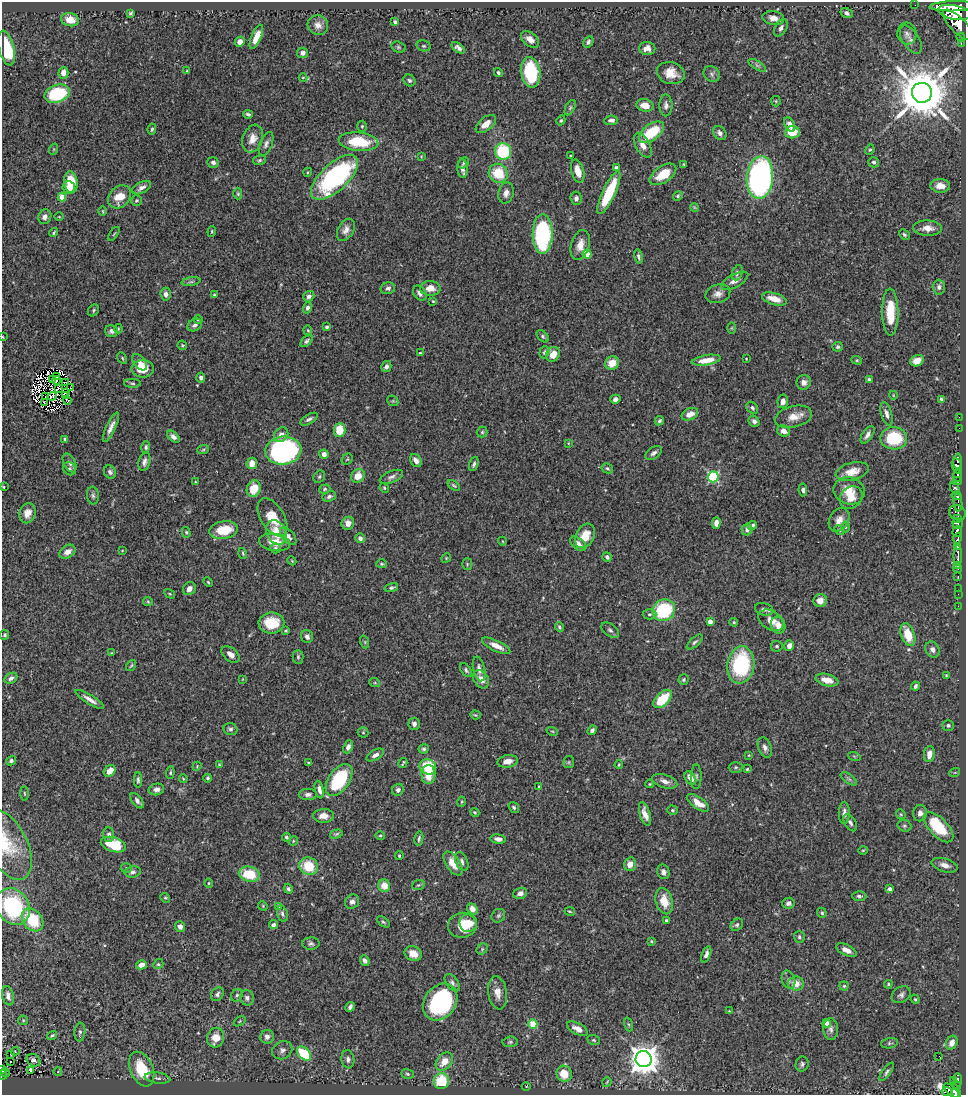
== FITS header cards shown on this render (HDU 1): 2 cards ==
NAXIS1  =                  964
NAXIS2  =                 1093

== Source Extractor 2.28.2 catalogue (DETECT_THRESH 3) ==
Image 964 x 1093 px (HDU 1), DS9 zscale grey, 1 PNG px = 1 image px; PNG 968 x 1097 px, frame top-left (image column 1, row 1093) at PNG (2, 2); each listed source drawn as its Kron ellipse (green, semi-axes under 4 px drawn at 4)
Background 0.755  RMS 0.026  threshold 0.0782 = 3 sigma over >= 5 px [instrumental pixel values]
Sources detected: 479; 6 with non-positive FLUX_AUTO (blend fragments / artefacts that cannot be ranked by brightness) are neither listed nor drawn; the other 473 listed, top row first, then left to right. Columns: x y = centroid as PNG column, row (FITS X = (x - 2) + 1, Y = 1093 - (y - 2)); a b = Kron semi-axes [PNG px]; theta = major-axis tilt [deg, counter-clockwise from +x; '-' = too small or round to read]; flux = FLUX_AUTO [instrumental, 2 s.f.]
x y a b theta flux
915 5 2 2 - 6.7
953 6 24 5 2 3600
954 12 17 7 -11 4200
131 13 4 3 - 2.7
847 13 6 4 -33 4.8
773 18 11 7 -7 12
70 20 9 6 -14 24
395 22 4 4 - 4.7
318 25 10 9 - 12
958 25 20 7 -45 3500
781 28 9 6 59 6.9
907 34 11 9 -84 8
256 37 13 5 67 20
961 37 4 3 - 190
530 39 10 6 -39 12
911 40 16 8 -57 9.6
240 42 5 5 - 8
588 42 6 4 60 4.2
961 44 3 2 - 70
424 46 7 5 -13 2.8
398 47 7 5 -16 3.3
6 48 18 7 -76 70
458 48 7 4 -38 6.1
647 48 8 6 -1 9.9
303 53 6 5 - 7
757 65 10 4 -30 4.2
187 71 4 2 - 1.4
531 72 15 9 -81 120
63 73 6 5 - 11
498 73 4 4 - 3
671 73 14 11 -16 25
712 74 8 7 - 5.5
303 77 4 3 - 1.4
409 80 6 5 - 3.6
922 93 10 10 - 11000
57 94 13 8 18 110
776 101 5 5 - 1.9
645 105 8 6 -14 21
666 105 11 6 -90 6.8
570 108 8 4 64 3.4
248 114 4 3 - 3.4
561 120 5 4 - 2.7
611 120 7 4 5 6.1
486 124 12 6 39 17
790 124 8 5 -62 12
362 126 5 4 - 2.5
152 129 5 4 - 3
651 132 14 8 36 72
792 132 7 6 - 34
720 133 7 6 - 6.7
253 139 14 10 70 18
358 142 20 9 -5 73
266 144 12 6 68 7
643 145 13 7 -61 16
54 149 6 3 71 1.9
870 150 5 4 - 2.4
503 152 8 8 - 110
421 156 4 3 - 1.4
571 156 2 2 - 1.5
260 160 6 5 - 3.2
213 162 6 5 - 6
874 162 5 5 - 4
463 163 6 5 - 2.8
684 164 3 2 - 1.4
616 168 4 4 - 7.6
462 169 9 5 -85 8.1
578 171 12 6 -75 21
308 172 5 3 - 1.5
498 173 10 9 - 55
663 174 15 8 34 39
334 177 29 13 43 310
760 177 21 13 84 550
71 182 11 7 -82 46
940 186 10 7 -3 17
69 187 6 6 - 16
142 187 10 5 28 7.7
506 193 10 7 75 10
609 193 23 6 65 84
238 194 6 4 90 2.5
678 196 5 4 - 2.6
62 197 4 4 - 28
119 197 13 10 45 29
576 198 6 5 - 5.6
136 200 5 5 - 2.9
694 207 4 3 - 1.7
103 211 5 3 - 1.6
45 217 7 6 - 7.3
59 217 5 3 - 1.3
927 228 14 7 -2 15
346 230 12 7 60 10
212 231 5 3 - 1.8
54 233 4 3 - 2.2
114 234 8 3 56 1.8
543 234 20 10 89 240
904 235 6 4 -44 3.4
580 245 15 9 74 19
587 254 4 4 - 55
638 256 7 4 -79 4.8
737 273 8 5 69 6.2
735 281 15 6 28 11
191 282 9 4 11 3.3
939 287 7 6 - 6.2
388 288 7 5 12 5.6
430 288 10 7 -2 16
420 293 8 6 -52 6.5
166 294 6 5 - 7.9
718 294 12 9 17 12
214 295 4 3 - 1.7
309 296 6 5 - 6.4
774 299 13 6 -16 24
433 301 4 3 - 1.7
307 308 5 4 - 5.9
94 310 6 5 - 3.1
890 312 23 8 -89 52
198 320 5 3 - 1.6
195 325 7 5 31 6
327 327 4 3 - 3.2
732 328 6 4 89 1.8
118 329 5 4 - 2.3
308 330 5 4 - 1.8
111 331 6 6 - 6
543 336 7 4 -46 3.4
3 337 4 3 - 1.4
307 341 7 4 42 4.2
182 345 5 4 - 2.4
838 347 5 5 - 2.9
544 352 6 5 - 3.7
420 353 4 4 - 2.2
553 354 8 6 54 18
122 358 6 4 -62 2.4
746 359 3 2 - 1.3
706 360 14 5 9 24
857 360 5 4 - 2.4
917 361 7 5 27 18
140 362 9 5 -51 8.9
612 363 7 6 - 24
386 367 5 5 - 5.7
143 369 11 8 1 38
57 376 3 2 - 2.1
201 378 5 4 - 4.5
53 379 4 2 - 0.98
869 379 4 3 - 3
56 380 4 2 - 1
804 382 7 7 - 7.8
65 383 2 2 - 1.2
132 383 8 4 -2 3.2
59 388 3 2 - 1.1
71 388 2 2 - 1.2
65 392 3 2 - 0.32
66 395 4 2 - 0.62
893 395 4 2 - 1.3
52 396 4 2 - 0.84
46 397 3 2 - 2.7
615 399 5 4 - 7.1
941 399 4 3 - 2.8
67 400 5 2 - 1.5
393 401 6 4 -43 2.4
783 401 7 5 80 7.2
44 403 3 2 - 2.6
752 408 7 5 -46 4
690 414 9 5 25 17
887 414 12 5 -75 8.1
793 417 19 10 14 21
959 417 2 2 - 8.9
309 419 10 4 30 5.5
659 421 5 4 - 3.3
754 421 6 5 - 5.3
111 427 16 4 65 11
959 428 2 2 - 8.3
340 430 7 6 - 36
783 431 6 5 - 13
482 432 5 5 - 2.7
281 435 8 6 50 10
867 435 10 5 56 7.6
173 437 7 4 -42 6.8
894 438 13 11 -2 83
65 439 4 3 - 2.6
568 443 4 2 - 1.1
146 447 6 4 74 3.7
203 450 6 4 19 2.3
283 451 18 14 7 370
653 453 9 5 35 6
324 454 5 4 - 8.7
347 459 6 5 - 2.7
416 461 7 5 -55 9.5
958 461 7 3 88 370
144 462 9 5 74 7
69 463 10 5 -62 6.1
252 463 6 5 - 18
474 464 7 4 71 4.1
957 466 8 4 -77 890
607 468 6 5 - 2.9
70 469 7 6 - 4.1
852 471 17 9 15 24
110 472 7 5 -55 4.6
358 476 7 6 - 22
957 476 6 3 88 740
319 477 7 5 58 3.3
391 477 12 5 22 6.6
713 477 5 5 - 190
957 481 4 3 - 130
195 482 3 3 - 1.7
454 485 7 4 -36 3
3 487 3 2 - 1.7
384 488 5 4 - 2.2
955 488 6 4 -64 340
254 489 8 6 65 34
325 489 6 4 17 2.7
803 490 6 4 -82 4.9
849 491 16 13 -20 25
93 495 9 6 -85 4.7
329 496 7 5 21 4.9
957 496 5 3 - 170
851 498 12 10 46 18
958 502 9 4 -85 220
27 513 10 8 71 15
957 513 8 7 - 480
272 517 21 11 -58 33
958 519 3 2 - 120
839 520 13 9 57 13
348 523 6 6 - 12
716 523 6 4 87 9.2
958 524 5 5 - 270
752 525 5 4 - 4.6
845 527 5 3 - 1.8
747 529 6 5 - 7
224 530 15 8 9 44
839 530 6 3 -47 2.1
957 531 6 4 72 1300
186 532 5 4 - 2.4
276 532 13 9 -63 31
288 536 11 6 -51 8.6
585 536 13 9 62 30
360 538 5 4 - 6.4
958 538 5 3 - 330
502 541 4 3 - 1.4
275 542 15 8 -9 24
578 544 9 5 -37 12
958 546 4 3 - 460
275 548 5 5 - 3.8
122 551 3 3 - 1.5
67 552 8 6 33 12
243 553 5 3 - 2
958 555 10 3 90 770
607 557 5 4 - 5.8
446 558 5 4 - 2.1
292 561 4 3 - 1.6
382 564 5 4 - 2.4
467 564 5 5 - 1.9
958 565 3 2 - 49
958 568 4 3 - 28
958 576 2 2 - 8.2
208 582 5 3 - 1.8
391 588 7 4 15 3.6
189 589 7 6 - 10
958 589 2 2 - 6
170 594 6 3 -31 1.9
958 594 2 2 - 9
148 601 5 4 - 2.1
820 601 7 6 - 12
958 606 2 2 - 7.7
764 609 9 6 -15 6.4
664 610 12 10 35 130
649 614 7 5 1 4.1
771 620 13 9 -33 17
710 622 4 4 - 17
734 622 4 3 - 2.1
271 623 13 10 2 45
778 625 9 7 -73 14
559 627 5 4 - 2.9
610 630 10 6 -36 4.9
286 631 3 3 - 1.9
5 635 5 4 - 2.6
908 635 12 6 -70 41
307 637 7 5 -70 6.5
365 642 6 4 -72 2.3
695 642 10 4 42 4
496 646 15 5 -25 18
777 646 6 5 - 3.3
789 646 5 4 - 9.3
932 650 8 6 -59 7.8
112 653 4 3 - 1.6
231 654 10 6 -39 10
298 657 7 5 -89 3.3
131 665 6 3 56 2
741 665 18 13 81 160
479 669 12 6 -77 10
466 670 8 5 -53 4.1
946 676 4 3 - 1.7
11 678 7 5 32 6.4
243 679 4 2 - 1.1
481 679 10 7 -57 14
684 680 5 5 - 2.8
827 680 12 6 -14 17
375 683 5 3 - 1.9
915 686 4 3 - 3.9
90 699 16 4 -32 11
663 699 11 6 44 57
475 715 5 4 - 2.1
414 724 6 5 - 5.4
948 725 6 5 - 3.7
230 729 7 6 - 4.2
592 730 5 4 - 5.4
552 731 6 3 -18 1.9
363 732 5 5 - 2.4
348 747 7 4 66 6.9
765 747 10 6 -70 7.7
424 749 5 4 - 3.2
929 754 8 5 81 13
375 755 9 5 29 8.1
749 755 3 2 - 1.2
854 756 6 4 -19 2.1
11 761 5 4 - 3.7
508 761 10 6 10 13
569 762 6 5 - 3
308 763 4 3 - 1.8
403 763 5 2 - 2.1
219 765 4 3 - 1.7
619 765 4 3 - 1.8
197 766 5 3 - 1.5
428 767 8 7 - 61
736 767 7 5 0 3.2
747 769 4 4 - 2.3
110 771 6 5 - 19
955 772 5 3 - 1.5
170 773 6 4 85 2.6
428 775 9 7 89 26
696 777 12 5 89 4.6
208 778 4 4 - 3
690 778 8 5 -56 16
183 779 4 4 - 1.7
849 779 9 4 -35 4.1
138 780 7 4 90 3.4
339 780 18 10 55 120
665 781 13 6 -18 11
650 784 4 3 - 1.8
539 787 4 3 - 2.8
156 789 8 5 12 7
319 790 9 4 -76 8.5
398 790 6 5 - 5.8
24 793 7 3 -88 2.2
308 794 9 5 1 6.3
137 801 9 5 -51 6.9
461 802 5 3 - 1.7
698 803 13 5 -35 23
514 807 6 4 -55 3.3
673 810 5 4 - 3.1
475 812 5 4 - 2.3
844 813 11 5 89 7.7
920 813 8 7 - 8
645 814 12 5 -73 15
901 814 5 4 - 2.3
323 816 10 7 0 13
850 823 9 5 -58 5.3
904 826 7 5 -20 3.9
938 827 19 9 -46 82
109 834 7 5 -88 6.3
336 834 6 4 17 2.8
380 836 5 3 - 2
286 837 4 4 - 2.8
419 839 7 3 80 3.8
498 839 7 4 -7 7.6
293 841 5 4 - 1.9
7 845 38 20 -63 63
113 845 13 7 -17 60
863 850 5 3 - 1.7
399 856 4 3 - 2.3
462 861 10 6 -67 6.2
453 864 14 7 -55 24
630 864 7 5 75 14
944 865 13 6 -17 12
309 866 9 8 - 56
126 868 5 5 - 2.7
133 872 8 5 10 5.3
663 872 7 6 - 6.6
249 874 10 7 -11 54
209 883 5 3 - 1.8
418 885 6 5 - 2.8
384 886 6 6 - 23
288 889 5 3 - 4
889 889 4 4 - 6.2
520 893 7 5 17 8.6
859 896 7 4 -2 4.3
165 898 5 4 - 2.2
664 901 13 8 -74 30
352 902 7 6 - 7.3
788 903 6 5 - 6.4
263 906 5 4 - 2
279 906 4 4 - 19
13 907 19 16 -57 170
472 909 6 4 -51 16
570 911 5 2 - 1.8
822 913 5 4 - 3.1
282 914 8 5 -75 4.5
498 916 7 6 - 3.5
32 920 13 9 -51 71
666 920 3 3 - 2.8
383 922 7 4 -36 3
468 923 9 9 - 14
273 925 5 4 - 5.1
462 925 14 12 9 39
737 925 7 5 45 3.4
180 926 5 5 - 5.9
799 937 6 5 - 3.7
651 941 4 3 - 1.7
311 944 8 6 1 4.6
482 949 6 5 - 2.5
847 950 11 5 -25 13
413 954 9 7 -26 18
706 954 8 4 68 7.1
365 961 5 4 - 6.1
158 964 5 4 - 2.6
141 965 5 4 - 13
788 980 9 6 -74 5.8
452 983 10 6 -53 5.4
796 984 8 7 - 19
888 984 4 3 - 2.2
844 986 4 4 - 2.4
497 993 17 9 -81 17
217 994 7 5 52 5.4
237 995 7 5 59 3.7
901 995 10 7 34 6.3
8 996 10 5 -77 7.3
247 998 7 7 - 6.4
915 999 4 4 - 2.3
440 1002 20 15 53 210
350 1007 5 4 - 5.2
729 1011 4 4 - 1.4
23 1020 5 4 - 1.9
240 1021 6 4 33 2
827 1023 4 4 - 11
533 1024 4 4 - 71
628 1024 7 3 -71 2.4
577 1029 11 5 -28 14
831 1029 11 7 -88 7
80 1032 9 5 84 5.1
52 1035 5 3 - 2.6
267 1037 7 6 - 9.7
216 1038 10 8 71 28
594 1040 6 5 - 2.8
510 1042 7 5 1 3.4
890 1043 8 5 9 3.5
952 1043 7 5 66 13
282 1050 10 8 31 7.9
15 1051 4 4 - 1.8
304 1053 8 5 -44 77
11 1055 3 2 - 1.1
939 1056 2 2 - 50
348 1059 9 6 -80 7.5
644 1059 8 8 - 2700
33 1060 7 5 -30 5.6
10 1061 3 3 - 2.5
444 1061 10 7 50 23
802 1064 7 6 - 4.6
142 1069 18 11 -66 70
2 1070 3 2 - 32
31 1070 4 3 - 3.3
58 1071 4 3 - 1.1
887 1072 11 4 55 4.4
5 1073 4 2 - 16
408 1074 6 5 - 3.1
564 1074 8 7 - 35
3 1075 5 3 - 91
157 1078 13 5 -7 6.3
953 1080 2 2 - 8.5
958 1080 6 3 -86 160
441 1081 8 7 - 69
607 1082 5 2 - 1.5
957 1086 4 3 - 88
526 1087 4 3 - 1.5
951 1091 9 4 -41 340
947 1092 5 4 - 280
956 1093 6 4 -47 320
At the frame edge (FLAGS 8, measured only in part): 6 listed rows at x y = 3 337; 3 487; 7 845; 2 1070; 3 1075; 956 1093
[6 non-positive-flux detections neither listed nor drawn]